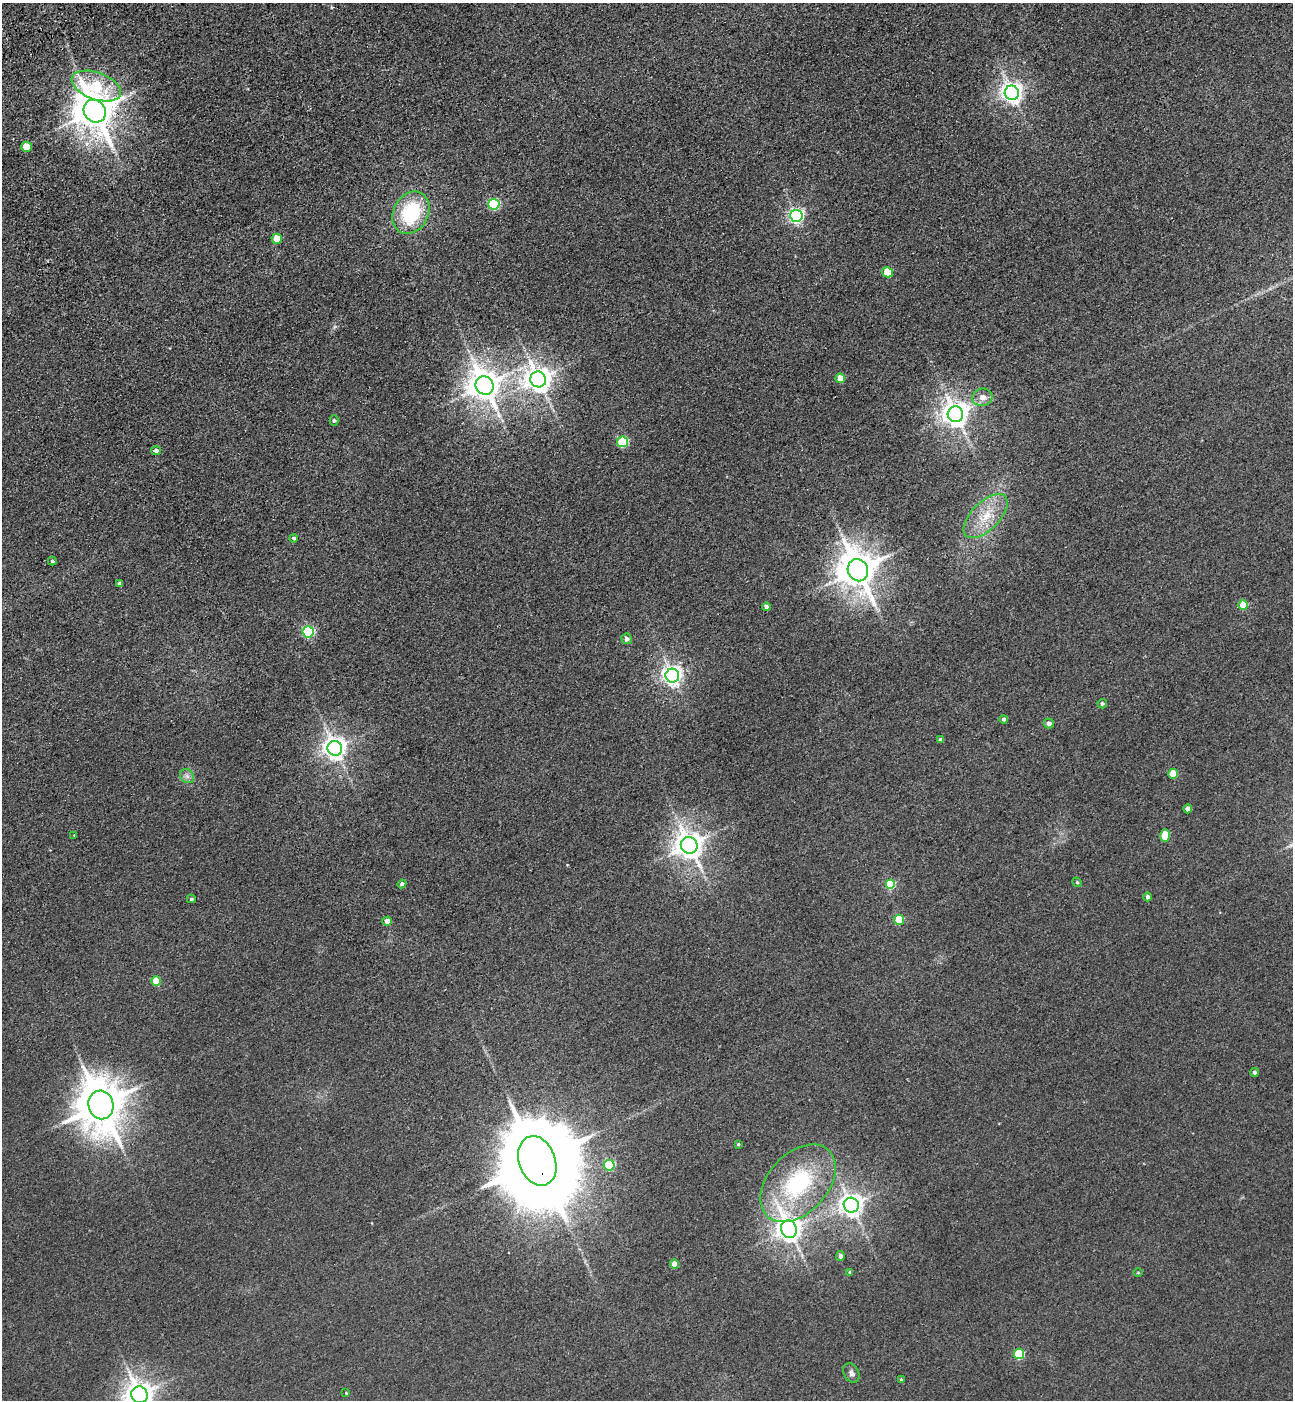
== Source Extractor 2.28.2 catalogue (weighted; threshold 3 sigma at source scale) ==
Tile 11 of 4 x 4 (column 3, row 3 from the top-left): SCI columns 2929-4219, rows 1510-2907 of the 5727 x 5814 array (HDU 1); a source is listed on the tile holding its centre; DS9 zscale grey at full resolution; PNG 1295 x 1402 px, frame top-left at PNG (2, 3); each listed source drawn as its Kron ellipse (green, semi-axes under 4 px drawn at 4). Shown black and unused: <1% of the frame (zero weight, under 3 of 4 exposures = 6% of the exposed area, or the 3 px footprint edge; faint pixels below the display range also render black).
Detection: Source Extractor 2.28.2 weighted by HDU 2 'WHT'; one run over the whole footprint, this tile lists its part. Background 0.0395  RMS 0.0066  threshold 0.0299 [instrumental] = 3 sigma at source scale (4.5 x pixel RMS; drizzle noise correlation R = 1.50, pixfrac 1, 0.05/0.05 arcsec/px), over >= 5 px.
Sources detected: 63; all 63 listed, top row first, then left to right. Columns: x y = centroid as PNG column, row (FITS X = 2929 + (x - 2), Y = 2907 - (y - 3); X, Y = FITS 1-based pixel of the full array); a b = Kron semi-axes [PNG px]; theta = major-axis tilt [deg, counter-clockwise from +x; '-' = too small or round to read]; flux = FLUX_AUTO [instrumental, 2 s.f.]
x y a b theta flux
96 86 26 13 -20 34
1012 93 7 7 - 430
95 111 12 10 -52 2100
26 147 5 5 - 14
494 204 5 5 - 67
411 213 22 17 61 47
796 216 6 6 - 160
277 239 5 5 - 16
887 272 5 5 - 22
840 378 5 4 - 9.6
538 379 8 8 - 700
485 386 9 8 - 1200
982 397 10 8 15 4.7
955 414 8 7 - 710
334 421 5 4 - 1.1
623 442 5 5 - 49
156 451 5 4 - 1.7
986 516 28 14 45 18
294 538 4 4 - 1.2
52 561 4 3 - 0.88
858 570 11 10 - 1800
119 584 4 3 - 1.6
1243 605 5 5 - 17
766 607 4 3 - 1.8
308 632 5 5 - 72
626 639 5 5 - 2.8
672 676 7 7 - 330
1102 704 5 4 - 1.3
1004 719 4 4 - 1.6
1049 723 5 5 - 2.9
941 740 4 3 - 1.9
335 748 7 7 - 510
1173 774 5 5 - 17
187 776 8 6 -44 2.5
1188 809 4 4 - 3
74 835 3 2 - 0.57
1165 836 6 5 - 19
689 845 8 8 - 810
1077 882 5 4 - 0.91
402 884 4 4 - 1.7
890 884 5 5 - 39
1147 897 4 4 - 1.7
191 899 4 3 - 1
899 920 5 5 - 23
387 921 4 4 - 4.4
156 981 5 5 - 13
1254 1072 4 4 - 2
101 1105 14 12 -78 2800
738 1144 4 4 - 0.81
537 1161 25 18 -70 14000
609 1165 5 5 - 45
798 1183 45 29 47 75
851 1205 7 7 - 490
789 1229 9 7 -65 630
840 1256 5 4 - 2.3
674 1264 4 4 - 7.2
850 1272 4 4 - 0.89
1138 1273 5 3 - 0.53
1019 1354 5 5 - 42
851 1373 10 7 -61 2.4
901 1380 4 3 - 0.85
346 1393 3 3 - 0.47
139 1395 8 8 - 820
Overlapping masked pixels (flux is a lower limit): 4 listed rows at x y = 95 111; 1243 605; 689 845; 537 1161
Isophote crosses this tile's border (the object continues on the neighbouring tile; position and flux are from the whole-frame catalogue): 1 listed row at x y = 139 1395